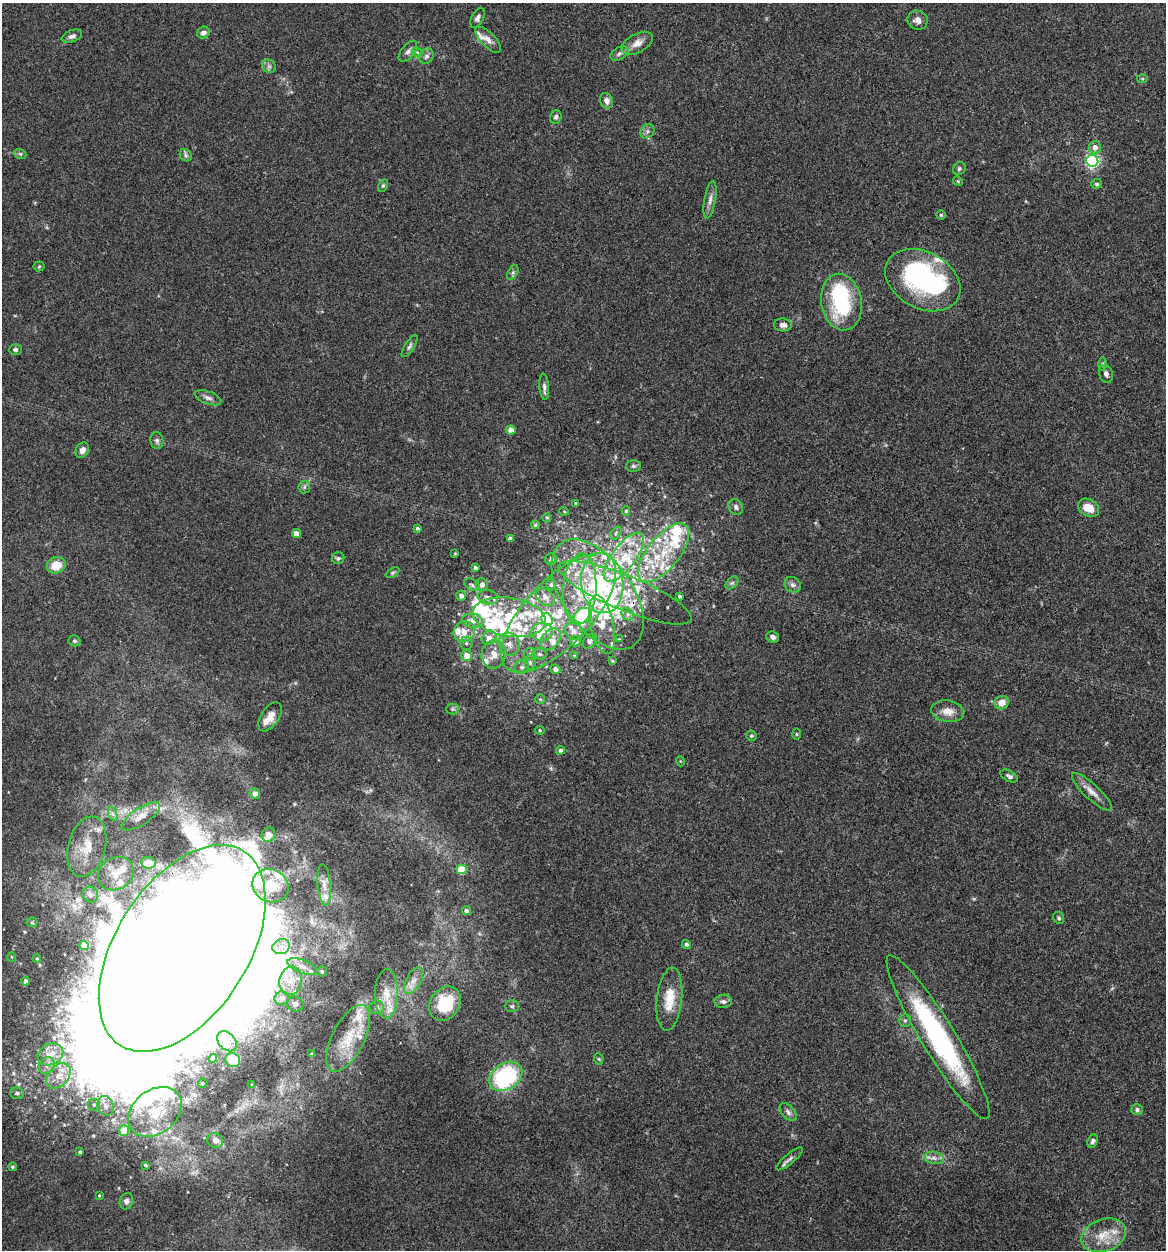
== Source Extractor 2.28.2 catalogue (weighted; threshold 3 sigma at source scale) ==
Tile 6 of 4 x 4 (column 2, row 2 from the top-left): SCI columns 1289-2452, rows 2503-3750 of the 5024 x 5001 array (HDU 1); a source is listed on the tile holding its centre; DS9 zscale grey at full resolution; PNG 1168 x 1252 px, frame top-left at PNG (2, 3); each listed source drawn as its Kron ellipse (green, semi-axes under 4 px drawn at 4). Shown black and unused: <1% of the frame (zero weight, under 3 of 4 exposures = <1% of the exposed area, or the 3 px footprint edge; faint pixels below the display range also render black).
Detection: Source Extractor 2.28.2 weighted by HDU 2 'WHT'; one run over the whole footprint, this tile lists its part. Background 0.0777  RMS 0.0062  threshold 0.0278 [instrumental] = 3 sigma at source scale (4.5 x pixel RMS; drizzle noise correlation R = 1.50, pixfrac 1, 0.05/0.05 arcsec/px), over >= 5 px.
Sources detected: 251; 10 inside a brighter object's white glare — neither listed nor drawn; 64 inside a brighter listed object's ellipse — not listed separately; the other 177 listed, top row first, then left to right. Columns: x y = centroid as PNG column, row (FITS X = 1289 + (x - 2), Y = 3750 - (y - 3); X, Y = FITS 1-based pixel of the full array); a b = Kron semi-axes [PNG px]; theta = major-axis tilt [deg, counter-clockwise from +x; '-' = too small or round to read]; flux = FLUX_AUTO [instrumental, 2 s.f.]
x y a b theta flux
477 18 10 6 62 2.4
918 20 10 9 - 4.2
203 33 6 5 - 2.8
72 36 11 6 21 2.5
488 40 17 7 -45 4
637 43 17 9 28 6
408 51 12 6 52 2.5
417 52 6 4 -44 0.94
619 53 9 6 30 1.9
426 56 8 6 59 2.1
269 66 7 6 - 1.8
1142 79 5 3 - 0.61
606 101 8 6 -68 3
556 117 7 5 72 1.5
647 131 8 6 47 1.8
1095 147 6 6 - 4.1
20 154 6 4 -21 1
186 155 7 5 -46 1.4
1092 161 6 6 - 130
959 169 7 6 - 1.2
958 181 5 4 - 0.73
1097 184 5 5 - 1.3
383 185 6 4 63 1
710 200 19 5 80 3.5
941 215 4 4 - 0.83
39 266 5 5 - 0.79
513 272 8 4 59 1.4
923 280 40 28 -28 100
841 302 28 20 -80 53
783 325 9 6 -2 2.7
409 346 13 5 58 1.8
15 349 6 5 - 1.3
1103 364 6 4 -89 1
1106 374 9 6 -74 2.3
544 387 13 5 -85 2.2
208 398 14 6 -20 2.6
511 430 4 4 - 8.4
157 441 8 6 -80 1.8
82 450 8 6 57 3.5
633 466 7 5 -2 1.4
304 487 6 5 - 1.2
576 503 3 2 - 0.8
736 507 8 7 - 2.2
1089 508 11 8 -30 8.6
564 511 5 3 - 0.52
626 511 5 4 - 1.1
547 518 4 4 - 0.74
535 525 4 4 - 1
417 528 4 3 - 1.2
616 533 7 4 54 1.1
296 534 4 4 - 6.1
510 538 4 4 - 2.2
455 553 3 2 - 0.51
664 553 35 16 51 29
624 557 29 11 53 21
338 558 6 6 - 1.2
551 559 6 5 - 1.7
56 565 9 8 - 11
475 568 3 3 - 1.3
392 573 7 4 31 1
602 583 30 21 -83 41
732 583 8 5 44 1.4
472 585 8 5 -31 1.6
482 585 6 6 - 3.7
551 585 6 4 90 1.3
793 585 8 7 - 2.3
580 589 35 16 86 28
625 593 72 17 -22 39
598 594 63 34 -55 82
461 596 5 5 - 2.9
680 596 3 3 - 1.2
488 597 10 7 -9 2.8
545 597 10 7 -41 3.7
558 613 76 33 46 95
628 614 7 5 -46 1.8
583 616 9 7 28 60
509 617 37 19 -9 35
547 619 7 5 -60 3.2
473 621 10 7 -11 5.7
602 625 30 12 -78 12
574 631 9 7 -33 3.1
464 632 11 10 - 6.4
542 632 10 9 - 8.4
773 637 6 5 - 2
489 638 8 6 45 4.1
550 639 12 8 53 4.4
619 639 4 4 - 0.49
74 641 6 5 - 1.2
575 641 5 5 - 3.5
590 641 8 6 50 1.7
466 643 7 6 - 1.5
509 644 11 10 - 4.7
494 654 14 12 85 7
530 654 6 6 - 1.5
540 654 7 5 -16 1.4
574 655 3 3 - 0.64
467 656 5 5 - 7.7
612 661 3 3 - 0.66
530 662 7 5 -88 1.4
522 667 7 6 - 1.9
555 669 5 4 - 3
540 699 5 5 - 0.83
1002 703 7 6 - 6.4
452 709 6 5 - 1.2
948 711 16 10 -9 6.9
270 717 16 9 56 7.1
540 730 5 4 - 0.86
796 734 5 3 - 0.6
751 736 5 5 - 0.89
560 750 4 4 - 2.7
680 761 5 3 - 0.49
1009 776 9 5 -27 1.6
1092 792 26 7 -43 5.7
255 794 5 5 - 3.4
113 814 7 4 -70 1.5
141 816 22 8 33 5.8
268 835 7 6 - 4.4
87 847 31 18 75 17
148 863 7 6 - 11
462 869 5 5 - 18
116 874 19 15 34 12
324 885 21 6 -85 5
271 886 18 16 -25 14
90 895 8 7 - 2.7
466 911 4 4 - 1.7
1059 918 6 5 - 1.2
32 922 5 5 - 0.86
686 944 4 4 - 1.2
84 946 5 4 - 12
281 947 9 7 21 3.9
182 948 115 66 57 6200
12 957 5 3 - 0.54
37 959 4 4 - 0.78
302 966 15 6 -22 4.8
322 971 5 5 - 1.3
25 981 4 4 - 1.6
291 981 14 11 80 8.4
413 981 14 7 61 4.6
386 994 25 11 89 11
282 998 7 7 - 4.4
669 999 32 12 84 14
723 1001 8 6 2 2.1
295 1004 8 7 - 2.3
445 1004 18 14 56 29
512 1006 7 6 - 1.3
377 1007 7 7 - 1.9
905 1020 6 5 - 1.2
938 1037 95 17 -59 110
348 1038 36 16 63 20
227 1041 11 8 -46 4.8
50 1054 13 10 24 8.1
312 1054 4 3 - 0.91
213 1058 4 4 - 3.1
599 1059 6 3 -71 0.72
233 1060 7 6 - 9.8
47 1065 9 7 49 3.3
58 1076 14 10 49 7.4
506 1076 18 13 34 71
202 1083 4 4 - 0.92
252 1085 3 3 - 0.74
17 1093 7 5 -2 1.7
94 1105 6 5 - 1.4
105 1106 10 8 -73 3.6
1137 1109 6 5 - 1.5
155 1112 29 22 37 28
788 1112 11 6 -49 2.3
124 1131 5 5 - 12
215 1140 8 7 - 3.3
1093 1141 7 5 67 1.6
80 1152 3 3 - 1.5
934 1158 10 6 -9 2.8
790 1159 17 5 39 2.6
145 1165 3 3 - 0.85
12 1167 4 4 - 0.87
99 1195 3 2 - 0.55
126 1201 8 6 68 1.9
1104 1235 23 16 19 13
Overlapping masked pixels (flux is a lower limit): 1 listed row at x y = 182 948